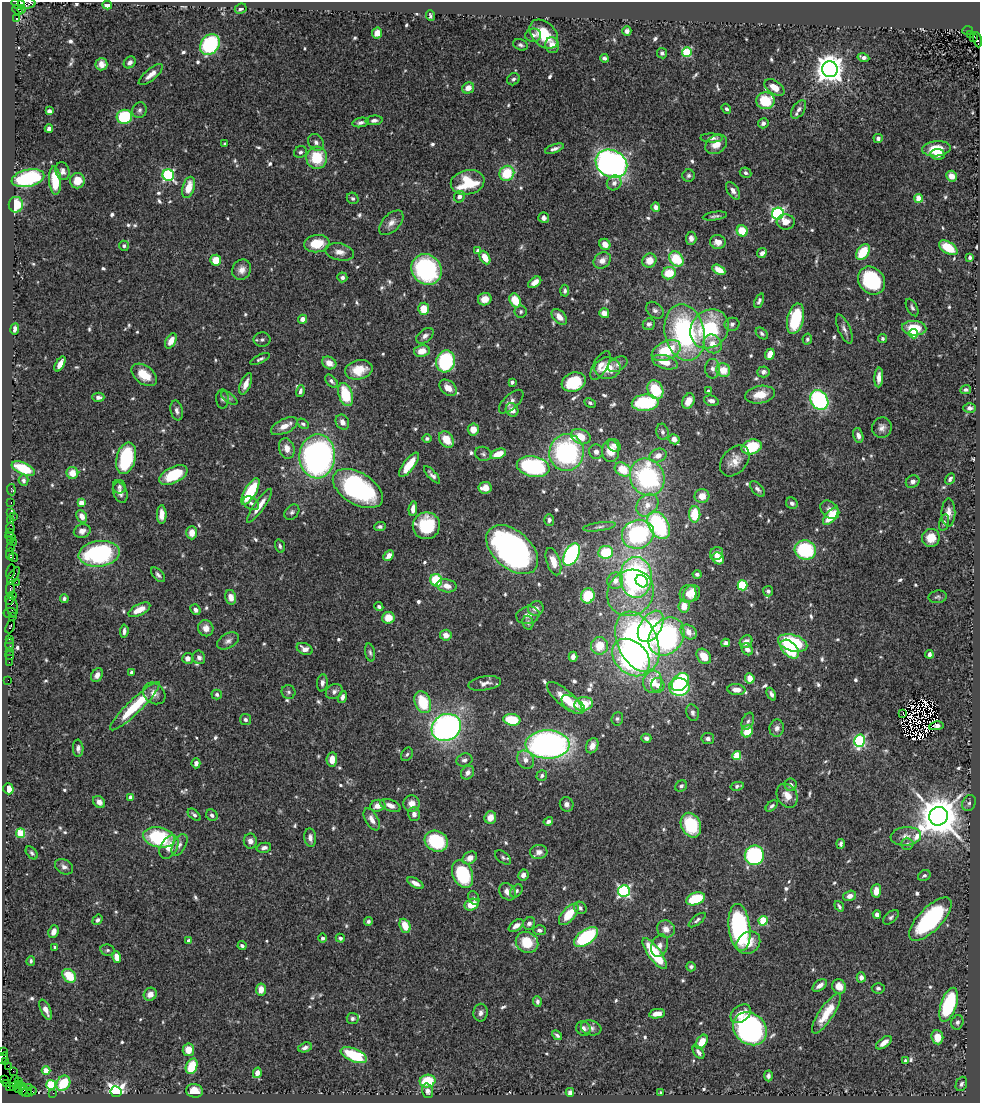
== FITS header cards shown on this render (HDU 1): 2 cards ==
NAXIS1  =                  978
NAXIS2  =                 1101

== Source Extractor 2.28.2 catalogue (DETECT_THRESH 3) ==
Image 978 x 1101 px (HDU 1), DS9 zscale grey, 1 PNG px = 1 image px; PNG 982 x 1105 px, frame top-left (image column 1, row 1101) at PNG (2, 2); each listed source drawn as its Kron ellipse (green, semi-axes under 4 px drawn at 4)
Background 0.709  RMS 0.03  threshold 0.0889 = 3 sigma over >= 5 px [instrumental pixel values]
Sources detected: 740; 7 with non-positive FLUX_AUTO (blend fragments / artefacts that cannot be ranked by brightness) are neither listed nor drawn; of the other 733, the 500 brightest by FLUX_AUTO listed and drawn (233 fainter detections omitted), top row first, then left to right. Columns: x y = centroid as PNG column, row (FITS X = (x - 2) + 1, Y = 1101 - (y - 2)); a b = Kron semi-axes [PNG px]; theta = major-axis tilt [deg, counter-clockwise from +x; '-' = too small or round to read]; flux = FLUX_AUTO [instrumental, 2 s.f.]
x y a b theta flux
27 3 9 5 -2 270
18 4 7 5 -18 230
107 5 5 4 - 21
241 9 6 5 - 8
17 10 5 3 - 53
21 10 4 3 - 56
430 16 5 3 - 4.4
17 19 4 3 - 830
627 31 5 4 - 8.9
968 31 5 3 - 250
377 33 5 5 - 23
544 34 17 11 -46 63
970 34 3 2 - 71
533 35 8 7 - 7.5
973 38 3 2 - 82
978 40 7 3 -81 350
210 45 11 9 55 200
520 45 8 5 -22 4.8
552 45 8 6 -78 21
687 52 5 5 - 130
662 53 5 5 - 4.9
863 57 6 4 -13 8.2
604 58 4 4 - 4.7
130 62 6 5 - 7.6
101 64 6 6 - 12
830 69 8 7 - 2700
151 75 15 5 40 16
513 79 6 5 - 5.2
774 87 11 6 -32 24
468 88 6 5 - 20
765 101 9 8 - 75
726 109 5 4 - 4.6
799 109 10 6 55 8.5
139 110 8 7 - 6.9
49 111 4 4 - 6.9
124 117 8 7 - 120
374 120 8 5 6 8.7
360 122 8 4 10 7
763 123 5 5 - 7.6
49 129 4 4 - 8.1
712 138 11 4 -1 8.8
878 138 4 4 - 6.6
316 142 9 7 -55 8.9
225 144 3 3 - 4.6
716 144 12 9 34 24
554 149 10 4 20 7.2
936 149 14 7 5 46
300 152 7 5 28 5.3
938 154 7 5 -9 15
317 158 11 10 - 78
611 164 16 13 -30 950
62 171 9 7 -72 9.3
507 173 8 7 - 74
746 173 6 5 - 5.8
168 175 6 5 - 290
689 175 6 6 - 5.5
951 176 6 5 - 19
28 178 16 8 13 190
55 181 14 6 -85 47
77 181 7 7 - 32
468 182 17 12 11 83
614 183 8 7 - 8.4
189 187 11 6 73 35
733 191 10 5 -56 11
459 197 6 5 - 8.3
353 198 6 5 - 4.5
919 198 4 4 - 49
16 205 8 7 - 54
656 207 5 4 - 11
778 214 6 6 - 400
715 216 12 4 7 5.6
544 218 5 5 - 7.8
786 222 9 7 -2 17
391 223 15 8 46 15
742 231 6 5 - 52
691 238 6 5 - 10
718 242 8 7 - 16
317 244 13 8 6 49
605 244 6 5 - 18
124 246 5 5 - 4.6
948 248 10 6 -32 61
478 251 4 4 - 7.8
340 252 15 8 -10 17
863 252 9 5 53 62
762 253 5 4 - 9.5
485 257 7 5 -63 28
970 257 4 4 - 5.9
676 259 8 6 -50 72
216 260 5 5 - 40
602 260 9 7 37 16
649 261 7 6 - 27
426 269 16 14 -51 290
242 270 10 9 - 15
719 270 7 4 -29 30
669 273 7 6 - 48
342 277 5 5 - 5.8
871 280 15 12 -48 150
535 282 7 4 37 13
565 291 6 4 88 6
485 299 7 6 - 21
515 300 7 5 -62 49
759 301 8 4 67 5.3
912 308 9 5 -62 5.2
424 309 6 5 - 39
655 310 10 7 -42 7.9
521 312 6 6 - 4.8
604 313 5 5 - 18
559 317 9 6 -47 18
303 319 4 4 - 13
795 319 15 8 77 120
649 324 6 5 - 6.7
732 324 7 6 - 6.8
914 328 12 7 -4 55
15 329 6 3 83 6.7
710 329 21 18 47 160
844 329 16 6 -66 9.1
685 332 28 20 -77 340
762 333 7 4 -42 5
913 334 4 4 - 67
425 336 10 6 38 8.2
883 338 4 4 - 5.1
807 339 5 4 - 4.9
262 340 8 7 - 5.7
171 341 8 5 60 21
713 344 10 8 -50 22
422 351 8 6 10 26
666 351 15 9 25 83
770 354 6 4 68 22
260 359 10 4 26 5
446 361 11 9 74 170
665 362 13 6 -15 30
329 363 7 6 - 18
60 364 8 4 61 14
618 364 10 6 29 8
601 365 16 7 60 14
607 368 13 10 3 35
713 369 10 7 87 9.7
359 370 14 9 11 40
723 370 7 6 - 35
763 372 6 5 - 6.9
144 375 14 9 -37 42
879 377 10 4 86 13
331 381 8 5 -47 5.9
512 382 4 4 - 5
574 382 12 9 19 87
246 384 11 5 68 18
448 388 10 6 -41 22
655 390 10 7 -64 73
966 390 5 4 - 4.7
300 391 6 4 76 6
709 391 4 3 - 7.9
346 395 12 7 -71 83
760 395 15 8 9 36
98 397 6 4 0 6.1
229 398 9 4 -35 5.7
222 399 9 6 -89 5.7
819 400 10 8 -57 280
688 401 8 5 66 23
711 401 7 5 -16 8.6
511 402 15 7 43 11
590 403 6 4 -28 4.5
645 403 13 8 5 140
970 408 6 4 0 6.4
512 410 7 6 - 17
177 411 10 6 -77 8.5
342 422 8 6 -59 12
303 424 6 4 -34 4.6
284 426 14 7 26 20
882 428 10 9 - 11
473 429 6 5 - 22
662 432 8 6 -77 6.6
858 435 7 5 -74 9.5
581 437 10 7 -23 33
427 438 4 4 - 5.2
674 439 5 5 - 13
446 440 9 6 -53 37
614 445 7 6 - 7.1
752 447 10 7 19 100
287 448 10 7 -74 18
611 451 11 8 -89 34
596 452 7 7 - 11
567 453 18 17 - 330
483 454 8 7 - 5.6
498 454 8 5 20 37
317 456 22 18 88 810
658 456 9 6 20 17
126 458 16 9 76 150
735 461 17 12 48 27
409 465 14 5 53 42
533 466 16 10 -10 240
23 468 12 6 -23 75
623 469 8 6 -31 56
72 473 6 6 - 24
173 475 15 8 26 80
432 475 11 3 -47 7.1
647 477 19 17 -60 310
950 479 6 4 58 6.2
23 480 5 5 - 5.2
913 482 7 6 - 7.9
119 487 7 6 - 6.3
485 488 7 5 8 22
358 489 27 16 -31 380
757 489 9 5 -46 6.7
11 490 6 4 -84 19
250 491 15 5 59 110
120 492 10 7 -67 10
702 496 7 7 - 20
11 502 3 2 - 41
81 503 4 4 - 31
251 503 8 6 -34 6.5
792 503 6 5 - 7.1
647 505 12 10 49 23
259 506 20 5 55 23
413 509 7 4 85 12
830 510 11 7 -44 14
292 512 9 6 50 5.7
11 513 3 2 - 77
948 513 14 7 89 16
695 514 8 5 90 56
162 515 9 5 90 17
82 516 6 5 - 17
831 516 10 5 51 52
13 517 3 2 - 11
549 520 5 5 - 6.6
11 521 2 2 - 7.5
944 522 8 5 76 4.6
659 525 15 9 -59 210
426 526 13 13 - 100
10 527 5 3 - 94
380 527 6 4 3 5.4
599 527 16 4 8 6.5
82 531 8 6 15 11
10 532 2 2 - 58
192 533 6 5 - 20
638 534 16 14 20 250
11 537 5 3 - 83
931 538 9 9 - 30
10 540 3 2 - 62
13 542 2 2 - 36
280 546 7 5 -73 4.8
10 548 3 2 - 33
512 550 30 18 -42 770
805 550 11 9 -15 140
606 552 7 6 - 81
717 553 7 6 - 11
10 554 6 2 87 94
99 554 21 12 7 270
571 555 12 7 62 380
389 556 6 4 47 15
13 557 5 3 - 87
718 558 6 5 - 33
553 562 14 7 -71 26
10 571 7 3 76 150
697 574 4 3 - 5.1
158 575 9 5 -47 5.9
13 576 10 4 60 260
636 577 20 16 -88 430
436 580 6 5 - 97
615 581 8 8 - 16
642 581 7 5 -44 48
16 582 3 2 - 65
742 585 5 5 - 150
447 586 10 6 -11 18
10 589 7 3 83 210
768 591 5 5 - 5.9
630 593 24 22 43 91
692 593 9 7 47 16
688 594 9 8 - 19
13 595 3 2 - 70
588 596 7 6 - 71
231 597 7 5 -75 15
938 597 9 6 7 5
9 599 6 3 79 130
64 599 4 4 - 4.6
684 606 6 5 - 21
12 607 10 6 -78 340
379 607 4 3 - 4.6
536 608 8 7 - 12
139 610 12 5 26 27
195 610 6 5 - 7.7
10 613 6 5 - 53
528 615 12 8 13 14
13 616 2 2 - 13
388 618 6 6 - 31
528 623 7 5 -76 5.1
651 626 17 10 57 100
10 627 7 3 65 74
206 628 8 7 - 17
124 631 7 4 84 7.2
689 632 9 6 -35 19
446 635 6 5 - 17
666 637 20 16 53 410
9 639 3 2 - 52
228 641 12 7 29 9.1
637 642 32 20 -66 570
746 642 7 5 46 15
726 643 4 4 - 7.1
793 643 15 8 -16 150
10 644 6 3 -90 86
600 646 9 8 - 40
305 649 8 5 -23 13
747 649 6 5 - 12
790 649 11 7 -47 92
9 651 3 2 - 61
370 652 9 4 -79 4.9
929 654 4 4 - 8.1
9 655 5 2 - 53
704 656 8 6 -51 37
199 657 7 6 - 7.9
573 657 5 4 - 9.1
631 657 21 16 -44 380
188 658 5 5 - 11
9 662 2 2 - 23
132 672 4 3 - 6.2
97 675 7 5 60 10
750 678 5 4 - 22
8 680 2 2 - 17
653 682 11 9 82 42
680 682 10 7 49 150
322 683 8 5 83 8.1
485 683 16 7 9 14
658 685 7 6 - 12
679 687 10 9 - 180
736 690 9 5 -5 20
288 692 7 7 - 5.1
334 692 9 7 33 8.2
154 693 12 10 -41 14
217 694 5 5 - 5.8
771 694 7 4 -64 6.9
342 697 6 4 76 8.2
565 698 22 8 -41 42
423 702 11 8 -69 77
573 704 13 7 -33 17
584 704 9 6 10 56
135 706 34 7 44 100
693 712 9 6 -78 6.9
903 713 3 2 - 5.3
245 719 5 5 - 5.3
617 719 7 6 - 4.5
512 720 8 5 -8 81
748 721 9 5 66 5.6
936 726 7 4 9 6.4
446 727 15 13 27 730
777 728 8 7 - 9.2
747 731 6 5 - 45
646 738 5 4 - 9.1
708 739 6 5 - 7.8
860 741 6 5 - 250
548 744 22 14 -1 760
592 746 8 5 63 16
78 748 9 5 -86 7.5
407 754 7 5 55 4.4
737 756 4 4 - 78
332 759 7 5 84 24
464 760 8 6 19 7.3
525 760 9 8 - 14
196 763 5 4 - 10
468 773 7 6 - 10
542 776 6 5 - 5.5
791 785 6 6 - 8.5
681 786 6 5 - 4.8
737 786 7 4 12 4.7
8 789 5 5 - 20
787 796 12 9 -61 20
130 797 4 3 - 11
99 802 7 5 -46 13
969 803 8 6 63 6
412 804 8 8 - 18
567 804 7 6 - 8.9
390 805 11 5 -21 15
378 806 8 5 17 19
772 806 7 4 42 4.8
414 814 7 6 - 9.7
194 815 7 4 -42 5.4
212 815 6 5 - 6.4
938 816 9 9 - 8500
490 818 6 5 - 21
372 819 12 6 -61 14
548 821 5 4 - 7.6
691 825 13 9 -65 110
21 833 4 4 - 91
906 836 15 9 6 17
159 837 16 10 -11 180
310 838 9 5 -84 11
250 841 7 6 - 11
436 841 12 10 -26 120
841 844 5 3 - 4.6
907 844 6 6 - 5.1
179 845 12 6 62 10
169 847 13 8 59 25
264 848 7 5 12 7.4
539 852 8 7 - 11
32 853 7 5 -50 4.4
754 855 10 9 - 260
503 857 9 5 -38 4.9
470 858 8 6 33 18
64 867 9 7 -31 8.8
463 874 14 10 -68 150
523 875 5 5 - 11
924 875 6 5 - 4.9
415 883 9 4 -29 11
516 891 7 5 51 5.4
624 891 6 6 - 370
876 891 6 5 - 24
507 892 9 7 -52 15
850 896 6 5 - 12
474 898 7 5 -63 4.6
696 899 9 6 20 80
472 905 7 5 26 39
839 906 6 3 -56 4.3
580 908 7 6 - 6
569 914 13 6 49 50
877 914 4 4 - 9.5
891 917 9 5 41 5.1
930 919 28 11 46 230
97 920 5 4 - 5.4
697 920 10 4 38 5.1
368 921 4 4 - 4.7
763 921 5 4 - 98
529 923 6 5 - 7.4
405 926 7 5 -67 33
516 926 8 5 37 12
739 927 23 10 -83 320
666 929 9 8 - 17
539 930 6 5 - 6.5
53 932 6 5 - 16
586 937 14 7 35 180
323 938 4 4 - 5.7
340 938 4 4 - 4.8
189 941 4 3 - 13
527 942 11 10 - 59
748 943 13 10 39 32
242 946 4 3 - 4.7
660 946 11 8 70 12
55 947 3 3 - 5.5
107 950 7 5 -13 4.8
655 953 19 6 -54 110
117 957 6 4 -78 23
31 961 5 4 - 4.8
691 967 5 5 - 4.8
69 976 8 6 -47 53
861 977 5 4 - 11
820 985 8 5 37 13
839 986 7 6 - 21
878 988 6 5 - 5.1
261 989 6 5 - 21
150 994 7 6 - 16
537 1001 5 4 - 5.9
949 1005 18 7 71 170
46 1010 11 5 -66 15
481 1013 9 7 81 8.9
657 1014 8 4 9 16
741 1014 11 8 36 20
826 1014 23 7 56 47
353 1018 6 5 - 5.6
957 1022 7 6 - 6.5
583 1028 7 6 - 8.2
591 1028 10 7 -17 8.1
750 1029 18 15 -41 470
557 1035 5 3 - 4.7
937 1037 7 6 - 29
702 1042 8 5 54 32
884 1043 9 4 38 15
305 1047 7 4 17 7.6
188 1050 6 6 - 25
2 1052 2 2 - 12
698 1052 7 4 -54 6.7
354 1055 14 6 -22 110
2 1058 6 3 57 81
905 1060 4 4 - 4.7
5 1062 2 2 - 36
8 1066 2 2 - 41
192 1066 8 5 68 59
46 1070 4 4 - 37
13 1071 2 2 - 41
257 1073 5 4 - 11
768 1076 5 4 - 6.1
4 1079 4 2 - 39
14 1081 6 3 70 80
19 1081 3 2 - 24
428 1081 8 6 13 73
63 1083 8 6 56 75
6 1084 4 2 - 31
961 1084 7 5 65 4.9
18 1085 4 2 - 50
51 1085 5 5 - 120
22 1086 3 3 - 39
9 1087 4 2 - 28
14 1087 3 2 - 12
28 1088 2 2 - 19
19 1090 4 3 - 73
23 1090 5 3 - 130
32 1091 4 4 - 170
194 1091 8 6 -10 29
428 1091 7 5 -73 7.8
27 1092 5 3 - 110
116 1092 5 5 - 910
570 1092 4 4 - 6.7
53 1093 2 2 - 17
661 1093 4 3 - 4.3
At the frame edge (FLAGS 8, measured only in part): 6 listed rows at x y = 27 3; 18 4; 978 40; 2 1052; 2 1058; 4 1079
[233 fainter detections neither listed nor drawn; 7 non-positive-flux detections neither listed nor drawn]